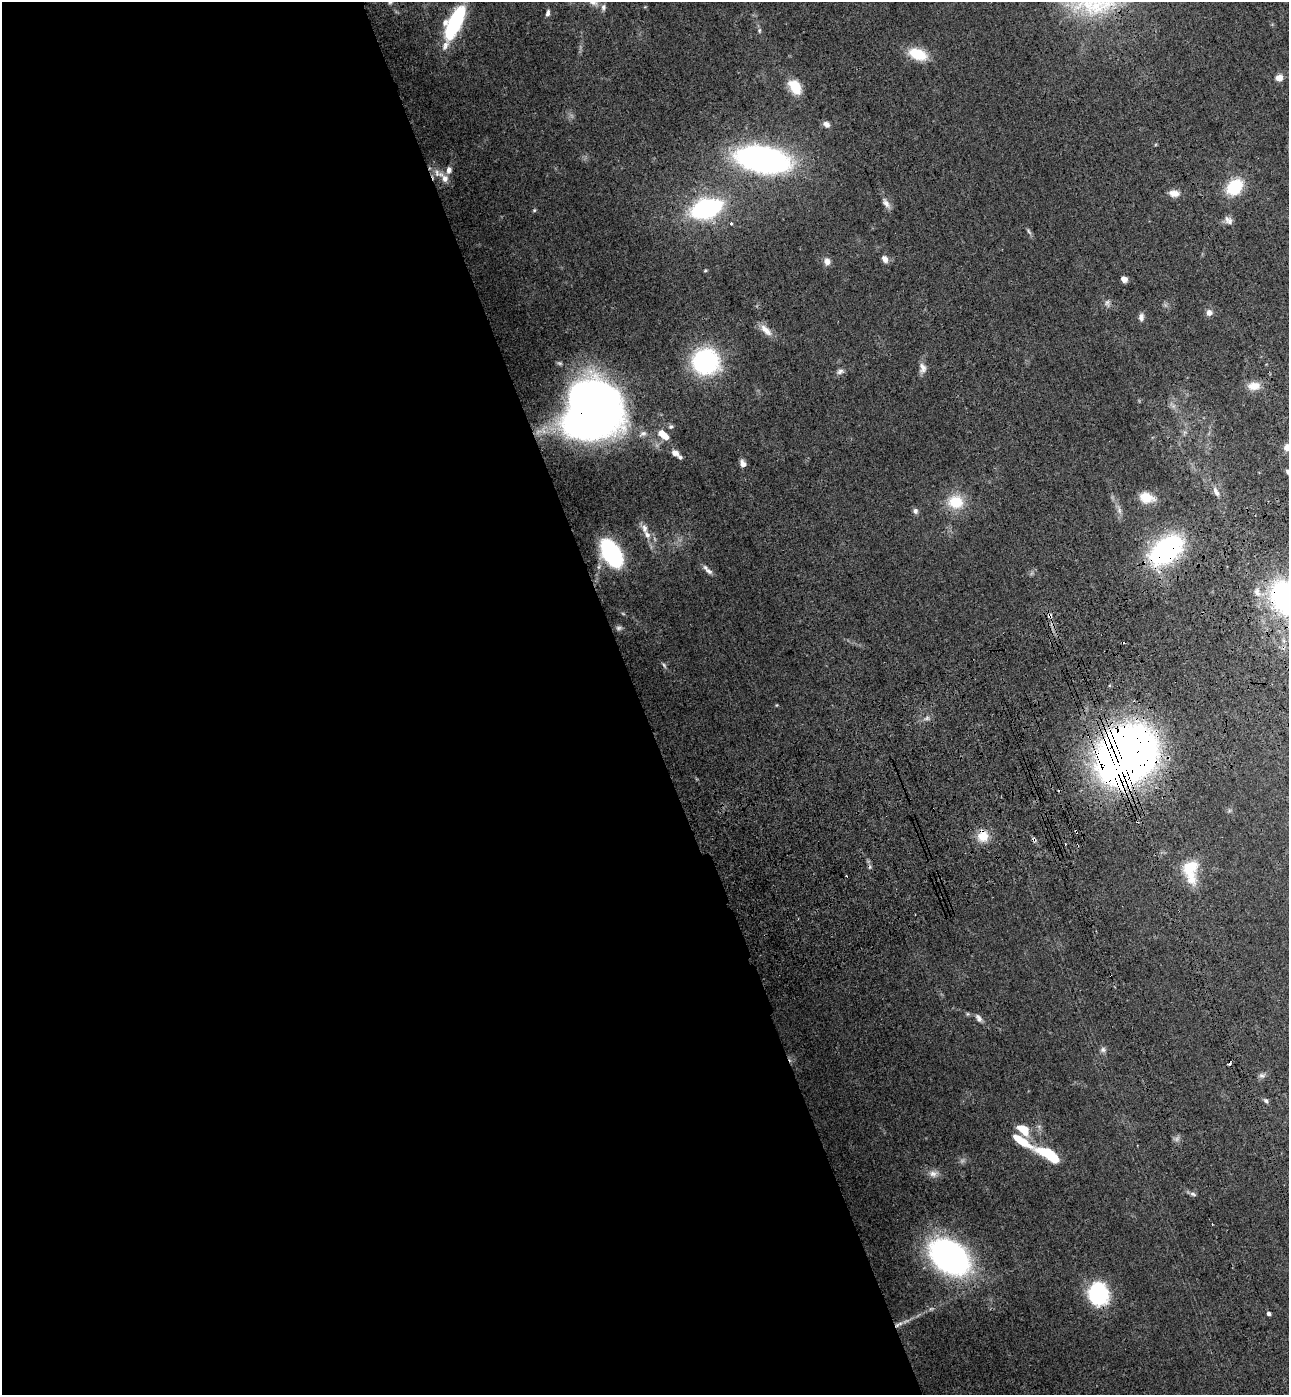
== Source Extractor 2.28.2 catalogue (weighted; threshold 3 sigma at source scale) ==
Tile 9 of 4 x 4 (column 1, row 3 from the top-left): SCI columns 344-1630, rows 1505-2897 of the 5706 x 5794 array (HDU 1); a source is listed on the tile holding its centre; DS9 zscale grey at full resolution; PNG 1291 x 1397 px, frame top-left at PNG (2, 2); no overlay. Shown black and unused: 50% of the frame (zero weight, under 3 of 4 exposures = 6% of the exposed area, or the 3 px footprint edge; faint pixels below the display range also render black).
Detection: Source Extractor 2.28.2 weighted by HDU 2 'WHT'; one run over the whole footprint, this tile lists its part. Background 0.0787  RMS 0.0043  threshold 0.0195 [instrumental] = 3 sigma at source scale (4.5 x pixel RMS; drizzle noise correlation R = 1.50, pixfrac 1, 0.05/0.05 arcsec/px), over >= 5 px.
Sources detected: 83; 2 inside a brighter object's white glare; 3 cosmic-ray / hot-pixel residue — not listed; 4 inside a brighter listed object's ellipse — not listed separately; the other 74 listed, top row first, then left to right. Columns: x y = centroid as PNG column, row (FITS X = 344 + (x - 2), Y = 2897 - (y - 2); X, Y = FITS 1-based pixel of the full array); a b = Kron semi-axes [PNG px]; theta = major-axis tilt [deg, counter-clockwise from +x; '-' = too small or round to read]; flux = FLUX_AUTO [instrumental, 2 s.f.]
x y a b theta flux
603 7 10 6 85 1.3
548 13 7 4 74 1.2
454 23 33 11 64 44
759 30 7 5 89 0.82
918 54 20 11 -21 12
1279 78 7 7 - 3.3
795 87 15 10 -58 11
826 124 9 7 -32 2.1
763 159 36 18 -10 170
449 170 10 7 79 2.2
437 173 15 10 -41 4
1234 187 16 12 43 21
1174 193 13 8 -5 3.4
886 203 14 7 -58 2.4
706 208 16 10 18 110
534 210 5 4 - 0.52
1228 220 12 8 -50 2.1
731 223 4 3 - 0.65
1029 231 10 4 -60 0.95
885 259 10 7 -58 2
827 261 9 8 - 2.3
705 271 5 3 - 0.4
1124 279 5 5 - 2.9
1106 303 7 4 71 0.98
1209 313 8 8 - 2
1141 317 9 6 86 1.8
766 330 20 8 -45 3.9
705 361 25 23 -14 57
923 368 14 9 -85 2.6
840 371 10 7 18 1.5
1254 386 16 10 5 4.8
598 401 37 25 -21 310
1173 406 7 4 71 1
671 426 7 6 - 0.95
643 434 12 7 29 1.9
663 435 15 8 -39 5.9
1287 447 5 5 - 9.8
675 453 9 7 -29 2.3
743 463 8 6 -61 2.3
1288 472 6 4 -59 0.81
1216 491 14 6 -61 2.1
1146 498 17 11 -14 6.5
955 502 20 17 -1 12
1119 510 10 6 -87 1.7
915 511 7 6 - 1.4
647 535 12 8 -53 2.9
1166 550 29 18 39 76
611 553 21 11 -59 70
708 571 12 6 -32 1.8
1257 592 11 7 -77 2.5
1287 598 26 21 -45 110
1050 616 6 6 - 1.1
619 628 9 5 7 1
664 665 8 4 -55 0.74
776 705 5 3 - 0.33
927 718 5 5 - 0.95
1126 755 51 44 44 380
1076 831 4 2 - 0.76
983 836 15 14 - 6.6
1034 839 7 4 -70 0.91
1190 867 22 16 34 11
978 1018 12 6 -56 1.7
1103 1050 8 7 - 1.2
1262 1075 8 7 - 1.2
1266 1101 7 5 -50 0.9
1023 1130 14 8 -44 9.1
1021 1141 40 8 -30 13
1047 1153 15 9 -15 14
933 1173 12 8 9 2.4
1193 1194 8 5 -27 1.1
949 1256 36 24 -36 140
1098 1294 24 20 -81 32
1269 1314 4 4 - 1.3
898 1324 14 4 27 2.2
Overlapping masked pixels (flux is a lower limit): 10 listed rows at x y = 598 401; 1166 550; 1287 598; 1050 616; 1126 755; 1076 831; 983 836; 1034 839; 1098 1294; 898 1324
Isophote crosses this tile's border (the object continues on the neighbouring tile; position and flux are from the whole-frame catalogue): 3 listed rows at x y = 1287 447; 1288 472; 1287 598